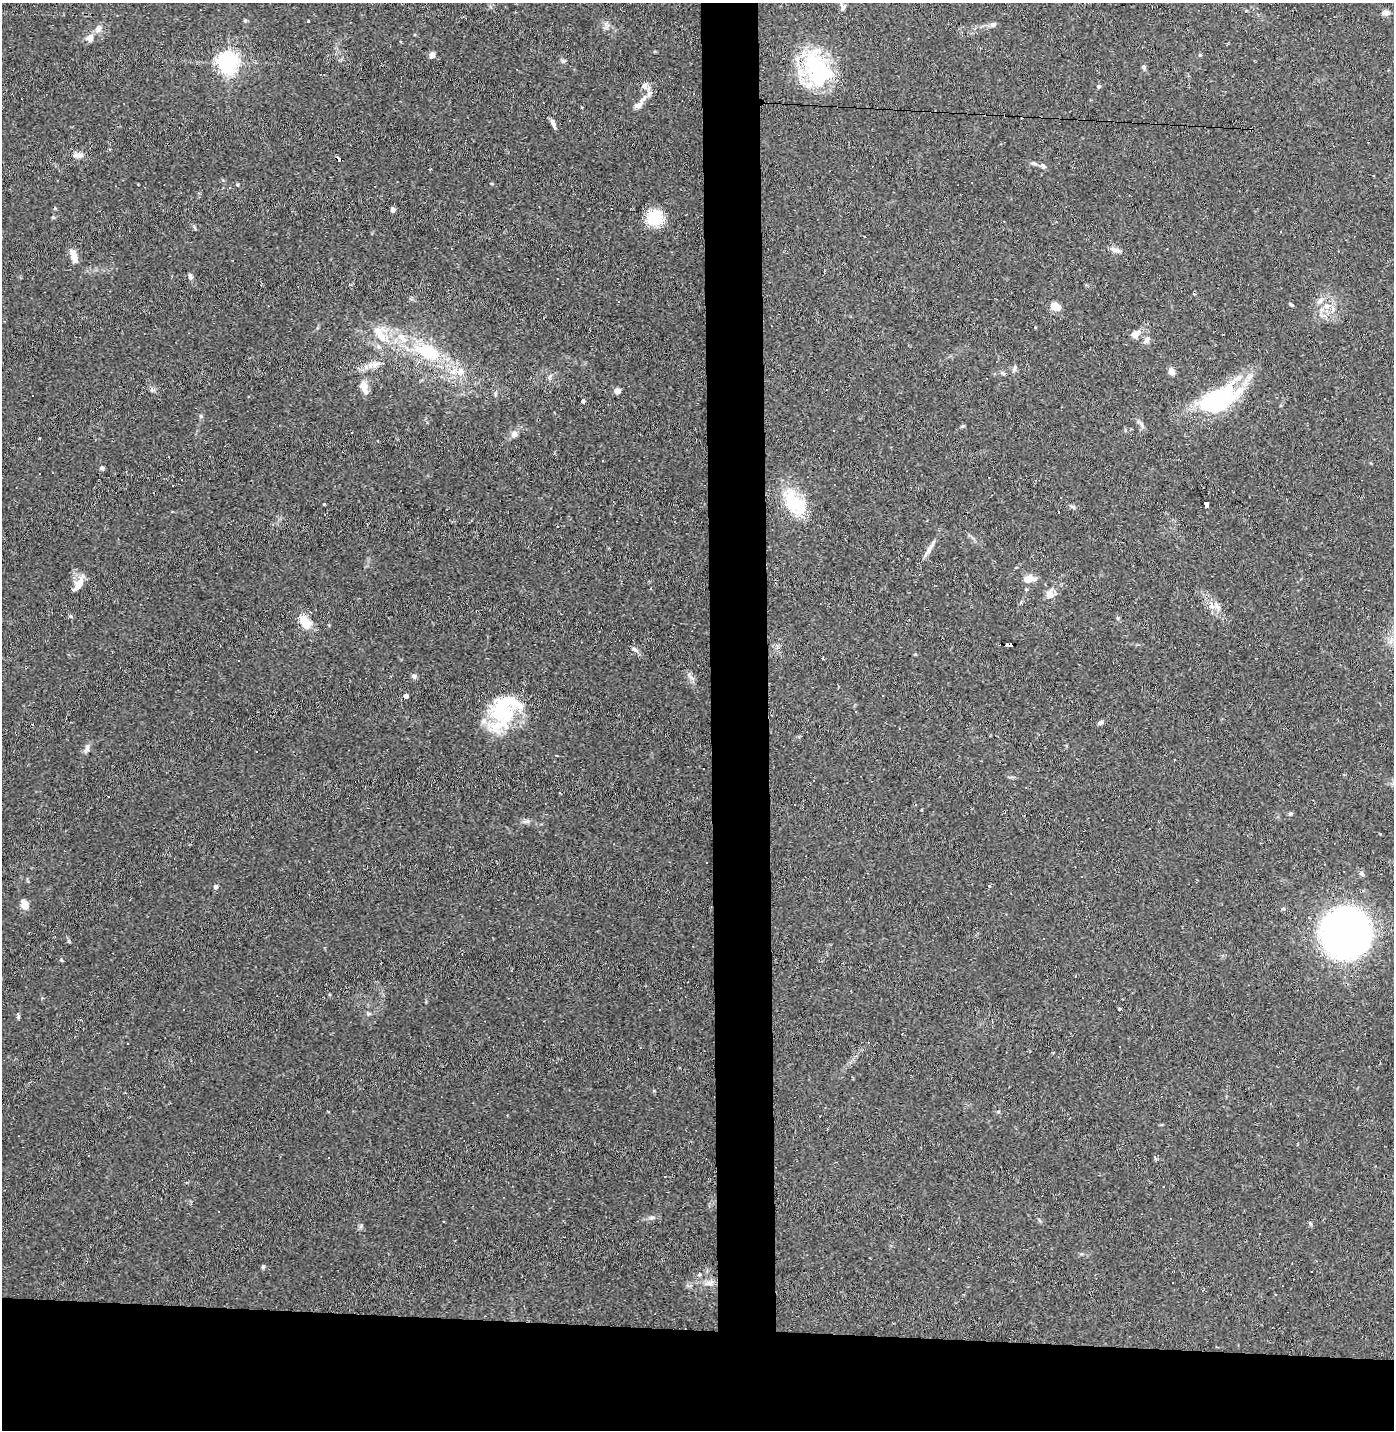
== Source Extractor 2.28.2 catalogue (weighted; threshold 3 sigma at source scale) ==
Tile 8 of 3 x 3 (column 2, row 3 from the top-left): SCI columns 1460-2851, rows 1-1428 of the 4311 x 4285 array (HDU 1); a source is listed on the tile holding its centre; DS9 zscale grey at full resolution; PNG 1396 x 1432 px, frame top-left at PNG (2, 3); no overlay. Shown black and unused: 11% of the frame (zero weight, under 2 of 3 exposures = <1% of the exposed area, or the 3 px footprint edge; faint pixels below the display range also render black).
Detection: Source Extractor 2.28.2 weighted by HDU 2 'WHT'; one run over the whole footprint, this tile lists its part. Background 0.0535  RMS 0.0052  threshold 0.0233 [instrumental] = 3 sigma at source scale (4.5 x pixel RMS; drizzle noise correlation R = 1.50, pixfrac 1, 0.05/0.05 arcsec/px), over >= 5 px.
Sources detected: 121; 4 inside a brighter object's white glare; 20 cosmic-ray / hot-pixel residue — not listed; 6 inside a brighter listed object's ellipse — not listed separately; the other 91 listed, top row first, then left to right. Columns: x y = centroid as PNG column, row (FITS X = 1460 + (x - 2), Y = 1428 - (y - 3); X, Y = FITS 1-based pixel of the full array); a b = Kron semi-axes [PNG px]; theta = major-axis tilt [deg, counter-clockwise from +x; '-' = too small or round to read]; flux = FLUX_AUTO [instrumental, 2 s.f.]
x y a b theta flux
843 7 11 7 89 1.6
1385 13 9 6 8 2.4
308 21 3 3 - 0.72
993 25 8 6 22 1.6
99 28 9 7 57 3
962 36 3 3 - 0.55
90 38 11 9 82 3.3
401 42 3 2 - 0.53
432 55 7 5 60 2.3
563 61 7 5 20 0.98
228 63 7 7 - 330
1144 67 6 5 - 1
816 69 47 29 -80 46
644 86 9 8 - 2.5
1098 86 5 5 - 0.84
644 98 15 5 54 3.4
552 122 12 5 -63 1.7
78 155 13 7 -1 2.6
339 160 5 4 - 7.4
1043 166 8 6 -30 1.4
238 185 5 3 - 0.5
230 188 3 3 - 0.55
393 209 4 4 - 2.7
655 218 19 17 -1 15
1114 250 12 6 -33 2.2
73 253 18 8 -72 4.4
190 276 7 5 -74 1.4
1291 304 6 3 -40 0.69
1327 305 12 8 -10 4.3
1055 306 11 8 -31 4.7
379 333 20 11 -49 8.6
1136 334 14 8 39 3
1146 340 10 7 45 1.9
427 352 38 19 -20 29
376 364 15 7 19 3.6
1014 369 11 4 68 1.2
460 371 13 10 59 5.1
1171 371 9 7 -66 2.4
550 377 8 4 89 1.1
363 387 19 8 -68 5.3
617 391 7 6 - 2.2
495 394 6 4 72 0.69
1214 399 61 21 25 50
583 401 4 3 - 1.1
201 416 6 4 -88 0.74
514 434 9 8 - 2.3
102 468 6 5 - 1.1
39 473 3 2 - 1.2
794 503 35 20 -53 25
1206 503 5 4 - 5.5
324 504 3 2 - 0.65
1073 507 8 4 -35 0.89
929 550 29 4 57 3.3
1029 579 13 8 6 5.1
79 584 22 8 59 5.5
1049 595 10 8 -11 3.2
1216 605 9 5 -47 2
305 621 16 10 -57 9.8
1009 645 6 3 -2 16
634 649 8 5 -36 1.2
822 658 3 3 - 4.2
238 660 3 3 - 0.99
414 676 7 6 - 1.2
690 676 14 3 -55 1.5
406 696 4 4 - 2.5
502 710 47 29 87 39
856 711 2 2 - 0.43
1100 723 8 5 32 1.3
900 729 3 3 - 0.82
87 748 13 6 73 2
256 752 2 2 - 0.45
1290 813 6 5 - 0.82
526 821 11 4 0 1.6
1361 874 8 5 -37 1
215 887 4 4 - 1.8
24 905 8 7 - 6.1
1309 917 4 3 - 0.54
1345 933 29 29 - 410
61 960 5 3 - 0.54
1119 1009 3 3 - 1.3
18 1014 4 3 - 1.6
1120 1046 3 3 - 1.9
329 1157 2 2 - 0.48
1155 1158 6 3 -57 0.66
1163 1187 3 2 - 0.7
652 1218 9 4 9 1.2
1310 1223 6 5 - 0.79
263 1267 6 4 68 0.74
700 1274 6 5 - 0.84
1172 1282 2 2 - 0.53
709 1283 9 8 - 2.3
Overlapping masked pixels (flux is a lower limit): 2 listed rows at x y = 339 160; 1009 645
Unlisted compact peaks at least as high as the median listed source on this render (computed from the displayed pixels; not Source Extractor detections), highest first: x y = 71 616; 53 217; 361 1225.